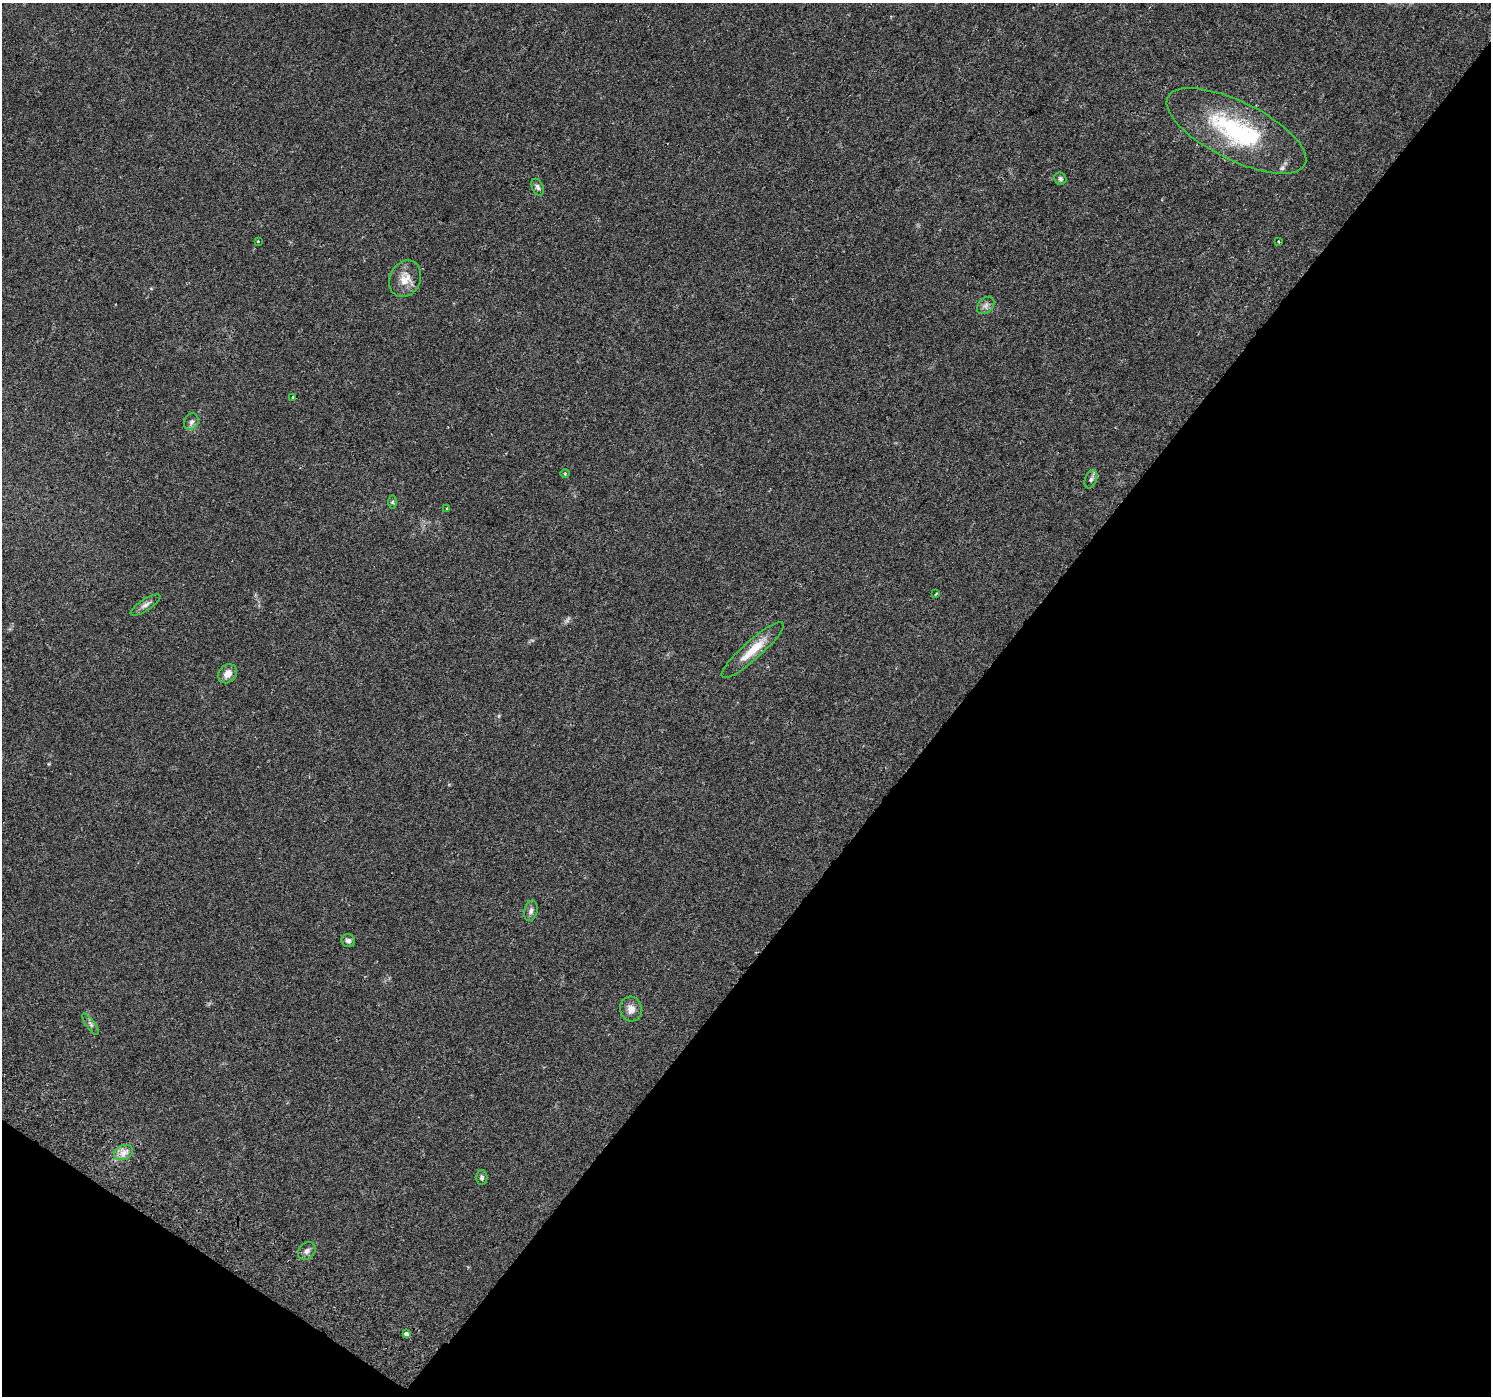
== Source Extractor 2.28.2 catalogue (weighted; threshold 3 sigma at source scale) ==
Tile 15 of 4 x 4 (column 3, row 4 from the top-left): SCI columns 3022-4510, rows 296-1689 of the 6035 x 6098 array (HDU 1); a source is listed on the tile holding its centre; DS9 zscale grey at full resolution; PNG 1493 x 1398 px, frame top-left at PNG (2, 3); each listed source drawn as its Kron ellipse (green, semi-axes under 4 px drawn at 4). Shown black and unused: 38% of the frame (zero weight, under 2 of 3 exposures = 3% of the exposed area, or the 3 px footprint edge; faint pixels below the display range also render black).
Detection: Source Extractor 2.28.2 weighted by HDU 2 'WHT'; one run over the whole footprint, this tile lists its part. Background 0.0438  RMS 0.0054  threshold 0.0244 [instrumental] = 3 sigma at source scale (4.5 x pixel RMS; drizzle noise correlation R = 1.50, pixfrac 1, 0.0396/0.0396 arcsec/px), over >= 5 px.
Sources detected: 26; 1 inside a brighter listed object's ellipse — not listed separately; the other 25 listed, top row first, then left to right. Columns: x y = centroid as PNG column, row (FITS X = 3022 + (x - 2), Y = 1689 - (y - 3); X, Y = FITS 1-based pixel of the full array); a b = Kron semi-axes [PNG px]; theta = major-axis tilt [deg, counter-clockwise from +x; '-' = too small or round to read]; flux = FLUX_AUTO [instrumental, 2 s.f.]
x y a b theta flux
1236 131 76 29 -26 64
1060 179 6 5 - 1
538 187 9 5 -63 1.5
258 241 3 3 - 0.87
1278 242 3 3 - 1.9
405 279 19 15 64 7.9
986 305 10 7 45 2.2
293 397 3 3 - 3
191 422 9 7 64 1.7
565 473 5 3 - 0.49
1091 479 9 6 69 1.5
392 502 6 4 -90 0.79
446 509 3 2 - 0.45
936 594 4 3 - 0.6
145 605 17 6 32 2.6
753 650 41 9 42 12
227 674 10 8 49 4.2
531 911 10 6 77 1.9
348 941 7 6 - 1.7
631 1009 12 11 - 4.2
91 1024 13 4 -53 1.4
123 1152 10 7 20 3.2
482 1178 7 6 - 1.2
307 1251 10 7 43 2.1
406 1334 4 3 - 5